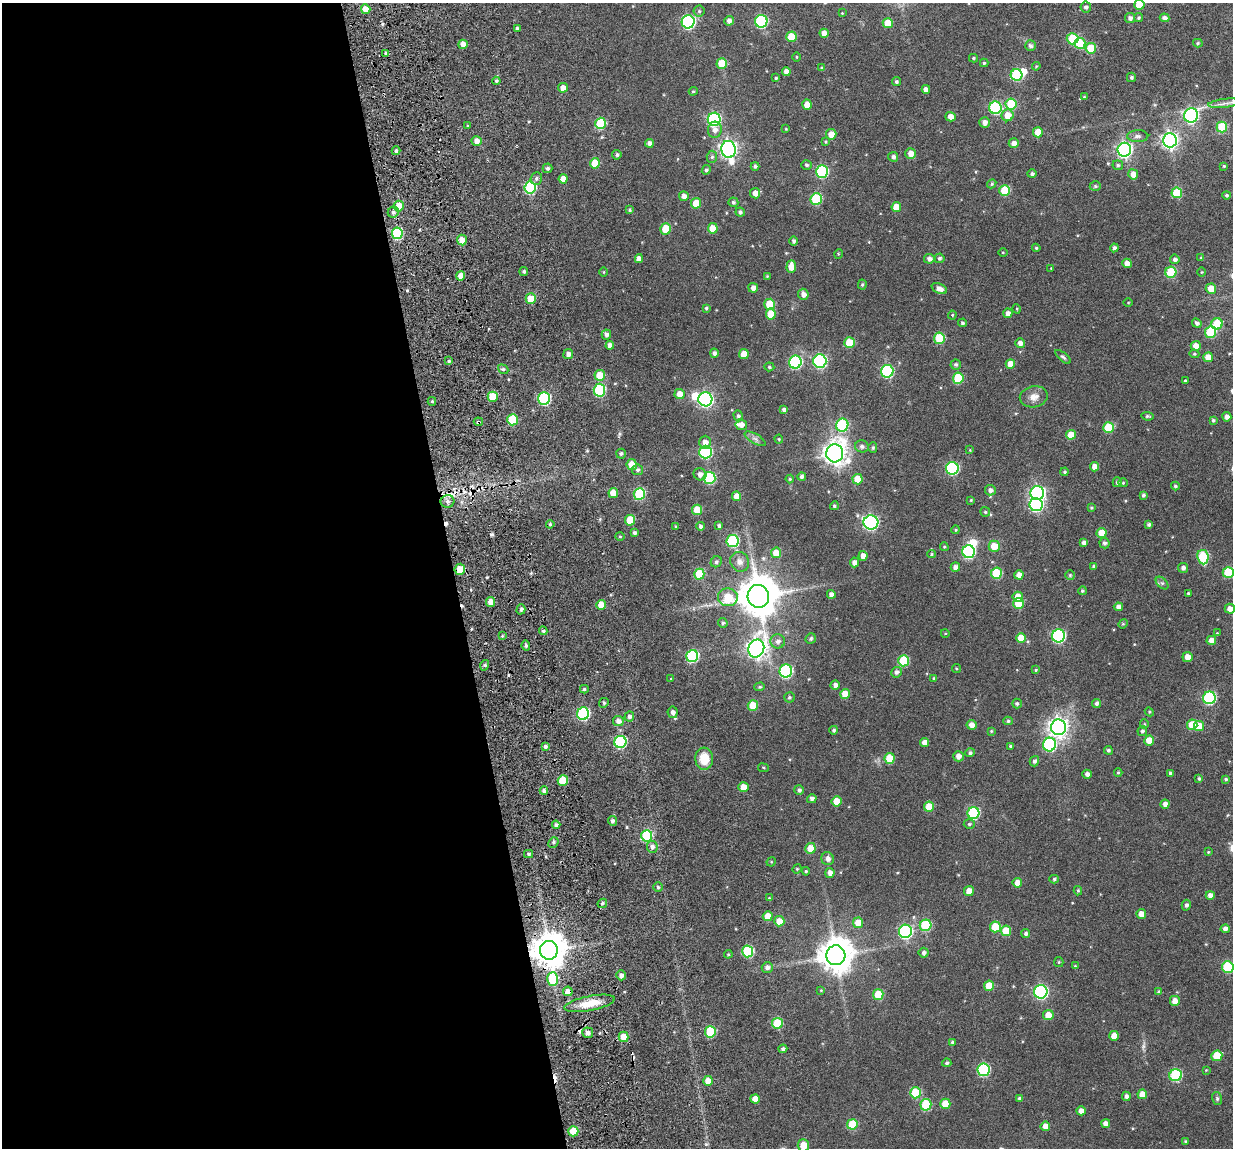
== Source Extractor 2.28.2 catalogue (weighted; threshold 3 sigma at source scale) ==
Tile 9 of 4 x 4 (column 1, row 3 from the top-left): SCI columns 135-1365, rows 1371-2516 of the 5280 x 5236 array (HDU 1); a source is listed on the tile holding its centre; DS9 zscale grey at full resolution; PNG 1235 x 1150 px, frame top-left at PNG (2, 3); each listed source drawn as its Kron ellipse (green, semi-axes under 4 px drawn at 4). Shown black and unused: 37% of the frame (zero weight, under 3 of 6 exposures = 11% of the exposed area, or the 3 px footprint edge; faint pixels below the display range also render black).
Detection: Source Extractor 2.28.2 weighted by HDU 2 'WHT'; one run over the whole footprint, this tile lists its part. Background 0.0889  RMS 0.0097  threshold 0.0396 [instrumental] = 3 sigma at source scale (4.09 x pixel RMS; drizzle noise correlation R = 1.36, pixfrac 0.8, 0.05/0.05 arcsec/px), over >= 5 px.
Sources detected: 424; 1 too faint to see at this stretch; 3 inside a brighter object's white glare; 6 cosmic-ray / hot-pixel residue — neither listed nor drawn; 2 inside a brighter listed object's ellipse — not listed separately; the other 412 listed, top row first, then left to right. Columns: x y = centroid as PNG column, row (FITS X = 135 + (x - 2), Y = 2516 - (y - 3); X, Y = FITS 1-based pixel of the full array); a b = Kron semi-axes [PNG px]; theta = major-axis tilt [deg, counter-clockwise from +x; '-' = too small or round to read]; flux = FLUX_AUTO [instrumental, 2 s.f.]
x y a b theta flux
1139 5 5 5 - 15
1086 7 5 5 - 2.4
366 9 5 4 - 11
699 11 5 5 - 1.4
842 13 2 2 - 0.5
1130 18 5 5 - 2.8
1139 18 5 4 - 1.4
1165 18 5 4 - 3.3
729 21 5 5 - 3.6
761 21 6 6 - 88
688 22 6 6 - 130
888 23 5 5 - 13
517 28 4 4 - 1.2
824 33 4 4 - 5.6
791 37 5 5 - 22
1072 39 6 5 - 36
1080 43 5 5 - 28
1198 43 5 4 - 1.1
463 44 4 4 - 6.4
1030 46 5 5 - 2.3
1091 48 5 5 - 26
386 53 3 3 - 2.1
797 57 4 3 - 0.65
973 58 4 4 - 1.1
984 63 4 4 - 1.3
722 64 5 5 - 23
1036 66 4 3 - 0.77
822 68 4 3 - 1.2
786 72 4 4 - 5.4
1016 75 6 6 - 61
1131 77 4 4 - 1.8
776 78 3 3 - 0.98
496 81 4 4 - 1.4
896 82 4 4 - 1.6
563 88 5 5 - 6.1
926 89 4 4 - 4
693 91 4 4 - 0.94
1084 97 4 4 - 0.72
1225 103 17 4 6 4.7
1011 104 5 5 - 37
807 105 5 4 - 9.2
995 108 6 6 - 77
1007 115 6 6 - 11
1191 115 7 7 - 160
951 117 5 4 - 6.3
714 119 6 6 - 110
984 122 5 5 - 4.1
601 123 6 5 - 45
468 126 4 3 - 0.81
1222 127 5 5 - 30
786 129 4 4 - 0.79
715 130 8 7 - 4.2
1038 132 5 5 - 12
831 134 5 5 - 7.7
1138 136 10 6 1 2.8
1170 140 7 7 - 300
477 141 5 5 - 5.1
826 142 4 3 - 0.98
649 143 4 4 - 3.6
1014 143 5 5 - 4.2
728 149 8 7 - 310
1124 150 7 7 - 220
396 151 4 3 - 2.1
911 153 5 5 - 6.6
617 155 5 4 - 1.6
712 157 6 5 - 1.5
893 157 5 5 - 2.7
595 163 5 5 - 19
806 165 5 4 - 1.6
1118 165 5 4 - 1.6
755 166 4 4 - 2
1224 166 3 3 - 0.99
548 168 5 4 - 2
706 170 5 4 - 1.6
822 172 6 6 - 78
1032 174 5 4 - 2
1133 174 5 5 - 6.7
536 178 6 5 - 2.2
563 179 4 4 - 6.7
992 184 5 4 - 1.2
1095 186 6 5 - 1.3
530 188 6 5 - 81
1005 190 5 5 - 29
755 193 5 5 - 5.7
1177 193 5 5 - 29
1227 195 4 4 - 1.4
684 196 5 5 - 3.8
816 199 6 5 - 49
733 202 5 4 - 1.7
696 203 5 5 - 14
399 206 5 5 - 20
896 207 5 5 - 12
630 210 4 4 - 1.2
393 212 5 5 - 2.3
740 212 5 4 - 1.8
713 228 5 5 - 15
666 229 5 5 - 21
397 233 6 5 - 62
462 240 5 4 - 7.2
794 241 4 4 - 1.8
1036 248 4 4 - 1.1
1114 248 4 4 - 2.4
1003 252 4 3 - 0.77
838 254 5 3 - 0.67
939 258 5 5 - 1.7
1201 258 4 4 - 1
639 259 4 4 - 5.1
929 259 5 5 - 3.3
1175 259 5 4 - 2.6
1127 263 5 4 - 5.1
791 266 6 4 88 7.5
1051 268 4 4 - 0.63
524 271 4 4 - 1.7
604 272 4 3 - 0.68
1171 272 5 5 - 41
1202 272 4 3 - 0.66
461 276 4 4 - 9.3
767 276 4 4 - 0.75
862 285 5 4 - 1.2
753 288 5 5 - 4.6
939 289 8 5 -23 4.9
1211 289 5 5 - 9.3
803 294 5 5 - 4.3
531 299 5 5 - 15
1128 302 5 3 - 0.68
770 304 5 5 - 22
706 308 4 3 - 1.2
1017 309 5 3 - 0.74
1008 313 5 4 - 4.1
771 314 5 5 - 14
952 315 4 4 - 0.84
962 323 4 4 - 1.4
1197 323 5 4 - 2.2
1217 324 6 5 - 33
1211 332 6 5 - 38
606 335 5 5 - 2.7
939 338 5 5 - 39
849 343 5 5 - 23
1020 343 5 4 - 3.9
610 345 4 4 - 3.9
1196 346 5 5 - 7.1
714 353 4 4 - 2.7
568 354 5 5 - 3.6
744 354 5 5 - 11
1194 354 5 4 - 0.97
1063 357 9 4 -40 1.7
1208 357 5 4 - 8
449 361 4 4 - 1.2
820 361 7 6 - 110
795 362 6 6 - 88
956 364 5 5 - 1.6
1010 364 5 4 - 8.9
769 367 5 4 - 1.2
503 369 5 4 - 1.3
887 371 6 6 - 87
600 375 5 5 - 19
958 378 5 5 - 34
1185 380 3 3 - 0.88
599 390 6 5 - 73
680 394 5 5 - 8.6
493 397 5 5 - 21
1034 397 14 10 11 7.1
544 398 6 6 - 94
705 399 7 7 - 190
432 401 4 4 - 1.2
784 410 4 3 - 2.8
738 416 5 4 - 1.9
1147 416 6 4 -5 1.3
1227 417 5 4 - 3.5
513 420 5 5 - 36
1213 420 4 3 - 1.4
478 422 4 4 - 1.7
741 425 6 5 - 4.6
842 425 6 6 - 58
1108 428 5 5 - 29
1071 435 5 5 - 13
755 439 12 5 -31 2.7
779 439 4 4 - 0.88
705 442 6 6 - 4.7
862 446 7 6 - 2.3
873 448 5 4 - 1.2
970 450 4 4 - 0.63
705 452 6 6 - 86
835 453 9 8 - 670
621 454 5 5 - 1.8
632 465 5 5 - 10
1095 467 4 4 - 7
952 468 6 6 - 95
638 470 5 5 - 2
1065 472 4 4 - 1.4
700 474 6 6 - 4
802 476 4 4 - 2.1
709 478 6 6 - 60
790 479 4 4 - 1
857 479 5 5 - 14
1117 482 5 4 - 1.9
1123 483 4 4 - 0.95
1175 486 4 4 - 1.4
990 490 5 5 - 3.1
613 493 5 5 - 11
1037 493 7 7 - 170
639 494 6 5 - 57
1143 495 4 4 - 1.7
737 496 5 4 - 7.4
971 500 4 4 - 0.91
447 501 7 6 - 3.4
1036 505 6 6 - 130
834 506 4 4 - 1.5
1091 508 4 3 - 0.95
697 510 5 5 - 18
985 512 5 5 - 1.2
630 520 5 5 - 19
871 522 7 7 - 160
550 524 4 3 - 1.1
1149 524 4 3 - 1.9
701 526 4 4 - 2.5
719 526 4 3 - 2.1
676 527 3 3 - 0.81
956 530 4 4 - 1.2
635 533 4 3 - 2
1102 533 5 5 - 12
620 536 4 4 - 0.98
733 541 6 6 - 72
1084 543 4 4 - 3.3
1104 543 5 5 - 2.3
994 546 5 5 - 14
944 547 4 3 - 1
969 552 6 6 - 100
776 553 5 5 - 12
932 554 4 4 - 0.97
863 556 5 4 - 5.6
1203 557 7 5 -82 45
716 562 6 5 - 1.8
740 562 10 9 - 5.2
854 562 5 4 - 4
1094 566 4 4 - 1.8
955 567 5 5 - 4.2
1183 568 5 5 - 3
460 569 5 5 - 13
996 573 5 5 - 36
1228 573 5 5 - 32
699 574 5 5 - 30
1019 575 4 4 - 5.8
1070 575 5 5 - 1.1
1162 583 7 4 -44 1.6
1082 591 4 4 - 1.2
1188 593 4 3 - 1
831 594 4 4 - 3.4
758 596 11 10 - 2700
728 597 10 9 - 26
1018 597 5 5 - 10
491 602 5 4 - 7.3
1018 604 5 5 - 23
601 605 5 4 - 11
1118 607 5 4 - 3.9
521 609 5 4 - 1.9
1230 609 5 5 - 5.1
723 623 5 4 - 1.5
1123 624 5 4 - 0.94
543 631 4 3 - 1.6
945 633 4 3 - 0.72
1217 633 3 3 - 0.55
502 636 4 4 - 0.94
1058 636 6 6 - 120
811 638 5 5 - 1.6
1021 638 5 5 - 12
1211 640 5 4 - 5.4
778 641 7 7 - 3.3
526 646 5 4 - 2
756 648 9 7 68 430
692 656 6 6 - 72
1187 657 5 5 - 6.7
903 661 5 5 - 41
485 665 5 3 - 1.2
956 669 4 4 - 1.1
1036 670 4 3 - 1.1
786 671 6 6 - 90
897 672 5 5 - 2.6
934 678 4 3 - 0.88
671 679 4 3 - 0.72
835 685 5 4 - 3.8
760 687 5 4 - 1.2
584 689 4 4 - 1.4
845 694 5 5 - 13
789 697 5 5 - 1.4
1209 698 6 6 - 93
604 703 5 4 - 1.4
1017 703 5 5 - 1.4
1097 703 4 4 - 2.1
753 705 5 5 - 17
673 712 6 5 - 3
1149 712 5 4 - 0.94
583 714 6 6 - 100
629 716 5 4 - 2.3
618 721 5 5 - 4.1
1008 721 5 4 - 1.5
1144 724 5 4 - 0.9
971 725 5 5 - 4.9
1192 725 5 5 - 18
1199 726 5 5 - 14
1059 727 7 7 - 430
834 730 4 4 - 1.7
991 731 4 3 - 0.9
1142 731 5 4 - 2
1149 740 5 5 - 11
620 742 6 6 - 86
925 742 4 4 - 5.5
1049 745 7 6 - 100
545 746 4 4 - 2.3
1011 746 4 3 - 1.2
1108 750 4 4 - 1.4
970 753 4 4 - 1.8
958 756 5 5 - 4.7
890 758 5 5 - 18
704 759 11 9 -87 17
1034 761 5 4 - 2.1
763 768 5 3 - 0.86
1118 772 4 4 - 0.97
1170 773 4 3 - 1.5
1087 774 5 4 - 3.2
1199 778 4 4 - 1.5
1226 779 4 3 - 1.4
563 780 5 5 - 25
743 787 5 5 - 8.7
799 790 5 5 - 1.8
544 791 4 4 - 2.4
812 799 5 4 - 2.7
836 801 5 5 - 12
1165 804 4 4 - 4.2
929 807 5 5 - 17
973 813 6 6 - 70
612 821 5 4 - 2.4
969 824 5 4 - 1.4
556 825 4 4 - 2.7
647 836 6 5 - 63
553 842 5 4 - 2
652 847 6 5 - 3.1
810 848 5 5 - 14
1208 852 4 4 - 0.71
528 854 4 4 - 1.4
828 859 6 6 - 3.9
771 862 5 4 - 0.76
797 869 4 4 - 0.9
806 871 4 3 - 0.92
830 873 5 4 - 4.3
1054 879 5 4 - 1.3
1017 883 5 5 - 6.3
658 887 5 4 - 1.5
969 891 5 4 - 8.7
1078 891 4 3 - 1.1
1210 895 4 4 - 4.4
769 898 4 4 - 0.73
602 903 5 4 - 1.5
1186 905 5 4 - 2.3
1141 914 5 4 - 6.3
768 916 5 5 - 9.5
779 921 5 5 - 9.3
858 923 5 5 - 9.9
926 925 6 5 - 47
995 927 5 5 - 24
1225 929 4 4 - 3.5
905 931 6 6 - 140
1006 931 5 5 - 17
1026 933 4 4 - 1.9
549 950 9 9 - 1800
748 951 6 5 - 60
924 953 5 5 - 2.5
728 954 4 4 - 0.93
836 955 10 9 - 1700
1059 962 5 4 - 0.96
1075 966 3 3 - 0.8
767 967 5 5 - 3.1
1228 967 6 5 - 45
621 975 5 4 - 3.6
552 979 7 5 87 35
989 986 5 5 - 11
821 990 4 4 - 0.77
568 991 5 5 - 5.4
1041 992 7 6 - 130
1159 992 4 4 - 1.6
878 995 5 5 - 22
1175 1001 5 5 - 6.6
590 1003 26 7 11 14
1048 1015 5 5 - 9.8
777 1023 5 5 - 34
710 1032 5 5 - 46
588 1033 5 5 - 2.8
1114 1036 5 4 - 8.6
623 1037 5 5 - 12
952 1042 4 4 - 1.7
783 1049 4 4 - 2
1217 1056 5 5 - 22
947 1063 4 4 - 1.5
983 1070 6 6 - 72
1206 1070 3 3 - 0.54
1176 1075 6 6 - 64
708 1081 5 5 - 7.8
915 1093 5 5 - 30
1142 1094 5 4 - 8.9
1126 1096 4 4 - 3.2
1019 1098 4 4 - 1.4
755 1099 4 4 - 7.3
1217 1099 6 5 - 1.4
945 1104 5 5 - 14
926 1105 6 5 - 43
1081 1111 4 4 - 5.3
852 1124 5 5 - 26
1106 1124 4 4 - 4.7
1045 1126 5 4 - 7.5
573 1131 5 5 - 17
1186 1141 4 4 - 1.3
803 1145 6 5 - 13
Overlapping masked pixels (flux is a lower limit): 4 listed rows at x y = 478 422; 460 569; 549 950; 568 991
Isophote crosses this tile's border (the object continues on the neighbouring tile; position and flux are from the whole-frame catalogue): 6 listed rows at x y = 1139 5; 1225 103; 1228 573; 1230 609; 1228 967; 803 1145